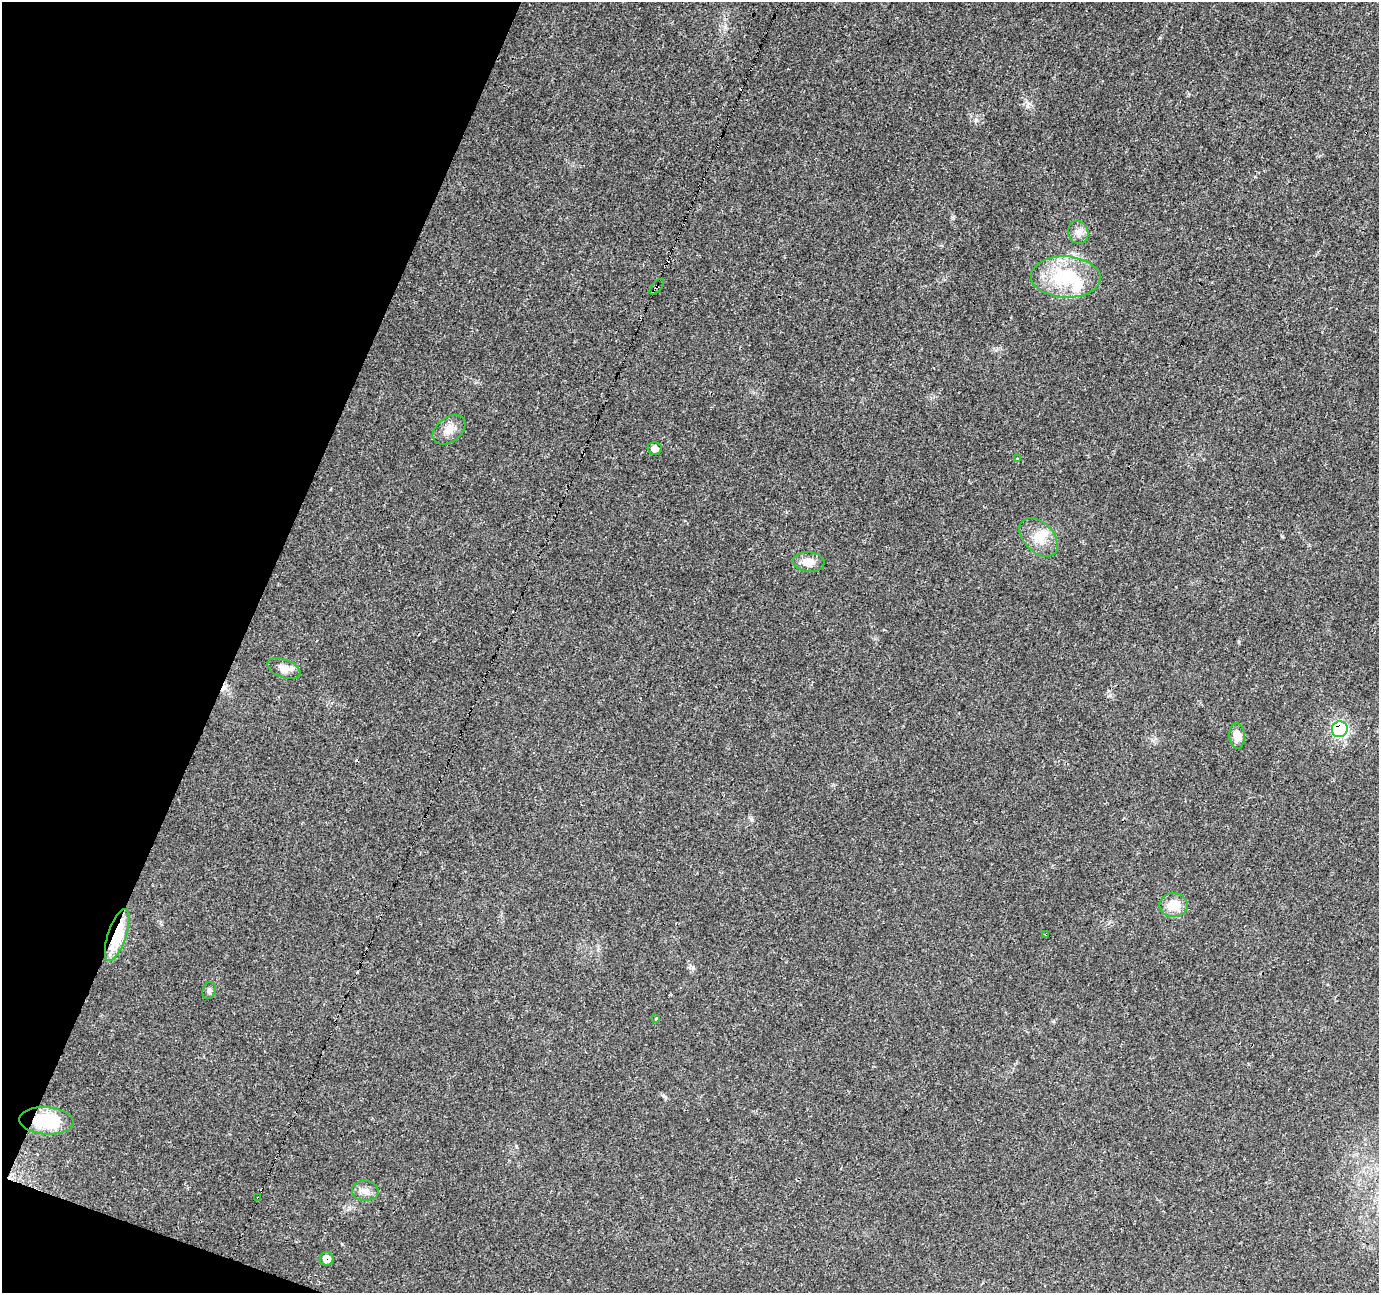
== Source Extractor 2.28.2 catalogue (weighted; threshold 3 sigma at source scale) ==
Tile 9 of 4 x 4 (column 1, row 3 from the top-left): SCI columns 1-1377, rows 1501-2791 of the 5511 x 5649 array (HDU 1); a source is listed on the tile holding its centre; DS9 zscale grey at full resolution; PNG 1381 x 1295 px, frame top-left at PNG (2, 2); each listed source drawn as its Kron ellipse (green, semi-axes under 4 px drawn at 4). Shown black and unused: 18% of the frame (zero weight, under 3 of 4 exposures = <1% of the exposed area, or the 3 px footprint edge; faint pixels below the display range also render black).
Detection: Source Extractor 2.28.2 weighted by HDU 2 'WHT'; one run over the whole footprint, this tile lists its part. Background 0.0285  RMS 0.0034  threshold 0.0154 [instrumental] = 3 sigma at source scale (4.5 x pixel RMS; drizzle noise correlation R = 1.50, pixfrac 1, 0.0396/0.0396 arcsec/px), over >= 5 px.
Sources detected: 26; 1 inside a brighter object's white glare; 5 cosmic-ray / hot-pixel residue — neither listed nor drawn; the other 20 listed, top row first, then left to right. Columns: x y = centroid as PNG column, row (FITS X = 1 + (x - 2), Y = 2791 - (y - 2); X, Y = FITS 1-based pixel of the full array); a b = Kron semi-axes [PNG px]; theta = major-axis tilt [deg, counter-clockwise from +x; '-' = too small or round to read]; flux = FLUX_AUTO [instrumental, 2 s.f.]
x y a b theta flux
1078 232 12 10 -72 2.2
1066 277 35 20 -2 22
657 287 9 4 49 0.94
449 430 18 12 38 3.6
655 448 7 6 - 1.8
1018 459 3 3 - 0.81
1039 537 23 14 -45 6.6
809 562 16 10 -5 3.8
284 669 17 9 -21 3.1
1340 729 8 7 - 50
1237 736 13 8 -87 3.3
1174 905 14 12 -2 6.2
1046 934 3 3 - 0.65
117 935 27 9 71 17
209 990 9 6 74 0.94
656 1019 3 3 - 1.2
46 1121 27 13 -4 17
365 1191 13 10 -3 2.5
258 1198 3 2 - 0.4
327 1259 7 7 - 2.8
Overlapping masked pixels (flux is a lower limit): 7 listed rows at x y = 657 287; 1340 729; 1046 934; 117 935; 46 1121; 258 1198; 327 1259
Unlisted compact peaks at least as high as the median listed source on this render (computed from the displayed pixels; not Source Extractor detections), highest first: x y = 693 968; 976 120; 751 819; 664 1096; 953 218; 1282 536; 1028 103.